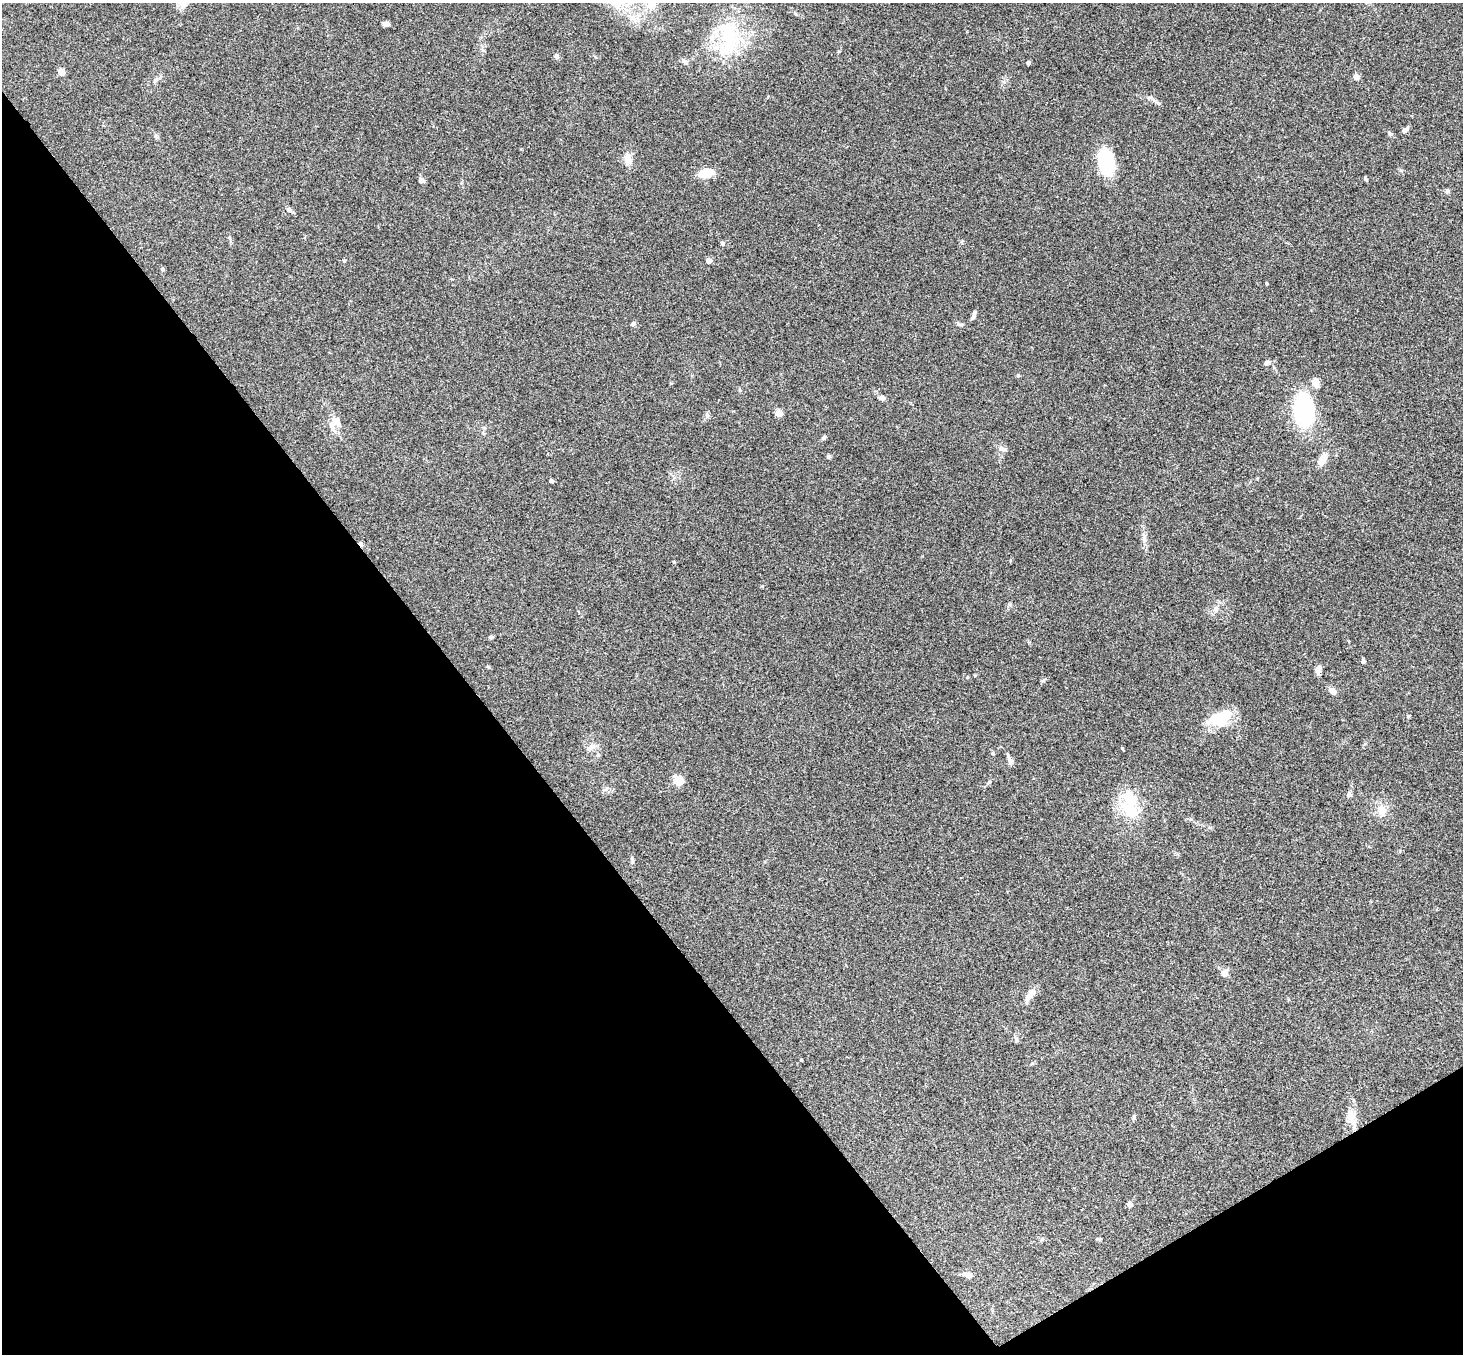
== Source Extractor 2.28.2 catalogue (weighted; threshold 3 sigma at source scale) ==
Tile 14 of 4 x 4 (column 2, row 4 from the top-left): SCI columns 1515-2975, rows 330-1681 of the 5948 x 5929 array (HDU 1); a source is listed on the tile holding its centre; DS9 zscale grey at full resolution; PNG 1465 x 1356 px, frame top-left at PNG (2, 3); no overlay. Shown black and unused: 35% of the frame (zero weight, under 3 of 4 exposures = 6% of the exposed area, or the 3 px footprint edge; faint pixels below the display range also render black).
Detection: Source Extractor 2.28.2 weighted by HDU 2 'WHT'; one run over the whole footprint, this tile lists its part. Background 0.204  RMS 0.0082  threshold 0.0368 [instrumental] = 3 sigma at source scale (4.5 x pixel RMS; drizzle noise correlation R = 1.50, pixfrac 1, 0.05/0.05 arcsec/px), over >= 5 px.
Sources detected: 70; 1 inside a brighter object's white glare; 1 cosmic-ray / hot-pixel residue — not listed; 1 inside a brighter listed object's ellipse — not listed separately; the other 67 listed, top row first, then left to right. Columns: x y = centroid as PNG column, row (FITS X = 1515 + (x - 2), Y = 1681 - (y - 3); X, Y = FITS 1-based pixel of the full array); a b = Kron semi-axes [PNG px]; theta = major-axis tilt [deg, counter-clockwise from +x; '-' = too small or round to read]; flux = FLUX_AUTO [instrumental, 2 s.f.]
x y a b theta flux
651 3 22 13 -83 14
183 4 14 11 -25 6.2
386 24 6 4 0 3.5
728 37 53 27 -87 62
839 51 5 3 - 0.65
557 56 6 5 - 2.2
684 61 10 5 -44 2.6
1028 63 4 4 - 1.8
61 72 5 4 - 13
1356 77 4 4 - 10
155 80 7 5 47 1.6
1149 98 6 4 45 1.3
1405 130 9 5 45 2.3
1390 134 8 5 -46 1.6
628 159 13 9 -76 7.3
1106 162 28 18 -81 41
706 173 14 8 10 19
1365 179 6 4 -44 1.1
421 180 6 5 - 3.2
1447 191 6 5 - 1.5
289 210 8 6 -33 2.3
722 243 6 5 - 1.4
344 261 4 4 - 0.68
709 261 4 4 - 6.3
162 269 5 4 - 1.4
1267 284 3 3 - 0.97
973 317 11 5 58 2.2
633 324 6 5 - 1.7
958 324 7 5 -40 1.6
1266 363 8 6 30 2.5
1018 376 5 3 - 0.87
1315 382 9 7 -81 7.5
882 398 7 5 -3 2.6
1304 411 30 17 -87 100
778 413 4 4 - 17
707 415 7 4 -72 1.4
336 421 16 9 -56 6.3
823 438 7 5 31 1.5
1002 449 12 6 -18 3.1
829 457 6 5 - 1.5
1322 459 16 8 62 8.8
551 481 4 3 - 2.9
1144 538 13 5 85 3.5
674 562 5 3 - 0.72
1215 609 9 7 78 3.2
490 637 6 5 - 1.3
1363 661 5 5 - 1.4
488 667 5 4 - 0.94
1318 669 9 6 73 3.9
1333 691 8 6 -48 4.6
1408 716 5 4 - 0.93
1219 718 27 15 23 27
589 748 10 6 21 3.1
993 753 5 4 - 1
1010 761 10 7 -58 2.8
678 780 11 9 -50 9.3
1349 795 7 6 - 2.2
1129 798 47 17 -73 30
1382 810 13 10 -82 8.6
1224 973 11 9 55 4.1
1030 994 19 7 51 6.8
1016 1039 7 5 -48 1.6
801 1060 3 3 - 0.89
1351 1116 20 11 -76 10
1130 1204 4 4 - 5.7
1042 1239 7 4 45 1.2
968 1275 9 7 -15 4.5
Isophote crosses this tile's border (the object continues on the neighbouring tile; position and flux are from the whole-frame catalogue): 2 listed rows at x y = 651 3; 183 4
Unlisted compact peaks at least as high as the median listed source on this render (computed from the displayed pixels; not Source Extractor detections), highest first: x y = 1122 748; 1043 680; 632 859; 762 586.